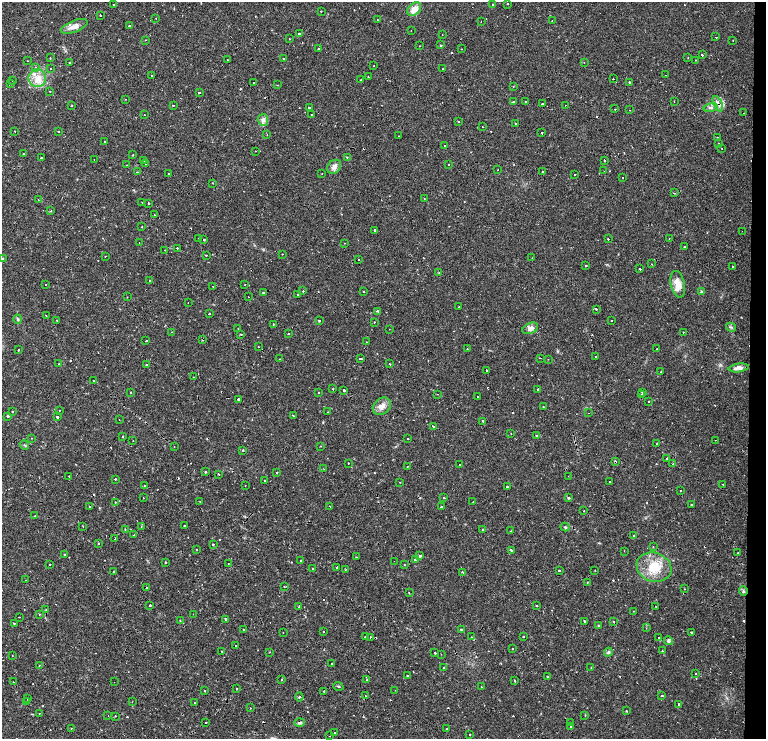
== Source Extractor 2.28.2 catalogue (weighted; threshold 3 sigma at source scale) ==
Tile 8 of 4 x 3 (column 4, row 2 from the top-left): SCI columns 4869-6396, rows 1608-3081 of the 6634 x 4695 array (HDU 1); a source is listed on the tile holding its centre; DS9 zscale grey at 2 x 2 block average (1 PNG px = mean of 2 x 2 image px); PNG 768 x 741 px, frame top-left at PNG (2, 2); each listed source drawn as its Kron ellipse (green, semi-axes under 4 px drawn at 4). Shown black and unused: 3% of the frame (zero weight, under 2 of 4 exposures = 5% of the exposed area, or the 3 px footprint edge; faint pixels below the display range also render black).
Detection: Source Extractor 2.28.2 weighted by HDU 2 'WHT'; one run over the whole footprint, this tile lists its part. Background 0.0253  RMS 0.0041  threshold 0.0185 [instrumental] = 3 sigma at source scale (4.5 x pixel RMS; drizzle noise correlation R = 1.50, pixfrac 1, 0.0396/0.0396 arcsec/px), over >= 5 px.
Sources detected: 412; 39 cosmic-ray / hot-pixel residue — neither listed nor drawn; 3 inside a brighter listed object's ellipse — not listed separately; the other 370 listed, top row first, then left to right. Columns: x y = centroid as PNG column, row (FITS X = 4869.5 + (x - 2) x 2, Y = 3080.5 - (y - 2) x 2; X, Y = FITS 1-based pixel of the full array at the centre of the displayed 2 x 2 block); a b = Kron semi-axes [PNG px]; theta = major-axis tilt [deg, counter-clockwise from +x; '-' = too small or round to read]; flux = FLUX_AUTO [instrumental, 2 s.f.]
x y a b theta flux
507 4 2 2 - 1.5
114 5 2 2 - 1.7
493 5 2 2 - 2.5
414 9 8 5 44 9.5
321 11 2 2 - 0.8
100 15 2 2 - 3.6
156 18 2 2 - 0.52
378 20 2 2 - 0.55
481 21 2 2 - 0.42
552 21 2 2 - 4.9
129 25 2 2 - 2.3
74 26 14 5 22 6.8
411 31 2 2 - 0.38
300 34 3 2 - 2.7
442 34 2 2 - 0.41
716 37 2 2 - 1.2
289 39 2 2 - 2.6
145 40 3 2 - 0.71
733 40 2 2 - 0.34
441 45 2 2 - 0.63
419 46 2 2 - 0.37
318 48 2 2 - 4.4
462 49 2 2 - 0.39
702 55 2 2 - 3.3
50 58 2 2 - 1.2
284 58 2 2 - 1.6
688 58 2 2 - 0.49
227 60 2 2 - 2.3
695 60 2 2 - 0.37
28 61 2 2 - 1.2
70 62 2 2 - 1
584 63 2 2 - 0.37
374 66 2 2 - 0.71
35 67 2 2 - 1.3
50 68 2 2 - 3.3
443 69 2 2 - 0.7
151 75 2 2 - 1.9
666 75 2 2 - 1.9
368 77 2 2 - 0.42
37 78 9 8 - 10
613 79 2 2 - 0.82
361 80 2 2 - 0.48
13 81 2 2 - 1
629 82 2 2 - 2.7
253 83 2 2 - 3.4
11 84 2 2 - 0.64
277 85 2 2 - 0.61
513 87 2 2 - 0.5
50 91 2 2 - 1.3
199 93 3 2 - 0.86
125 99 2 2 - 0.34
674 101 2 2 - 0.4
513 102 2 2 - 2.5
526 102 2 2 - 12
542 104 2 2 - 46
718 104 8 3 -65 3.2
72 105 2 2 - 0.96
173 105 2 2 - 2.5
565 105 2 2 - 0.61
711 107 7 4 15 2.7
309 108 2 2 - 5.9
615 109 2 2 - 0.61
629 110 2 2 - 0.82
744 113 2 2 - 2.4
144 115 2 2 - 0.94
311 115 2 2 - 0.7
263 120 6 5 - 4
459 121 2 2 - 0.6
516 124 2 2 - 3.2
483 127 2 2 - 0.85
15 131 2 2 - 1.6
58 131 2 2 - 2.2
542 133 2 2 - 0.89
267 134 3 2 - 0.63
399 136 2 2 - 0.28
717 137 2 2 - 1.1
105 142 2 2 - 0.94
719 143 2 2 - 0.82
444 146 2 2 - 2.8
722 148 2 2 - 0.48
255 151 2 2 - 0.93
24 154 2 2 - 0.87
133 154 2 2 - 0.39
347 157 2 2 - 1.4
41 158 2 2 - 12
94 160 2 2 - 0.48
604 160 2 2 - 2.3
144 161 2 2 - 0.41
145 164 2 2 - 1.8
127 165 2 2 - 0.61
449 165 2 2 - 3.2
334 167 8 6 45 4.7
498 170 2 2 - 0.32
604 171 2 2 - 1.1
137 172 2 2 - 15
542 172 2 2 - 7.3
168 174 2 2 - 1.4
322 174 2 2 - 0.42
575 174 2 2 - 2.8
623 177 2 2 - 0.7
213 183 2 2 - 0.42
674 193 3 2 - 0.66
424 198 2 2 - 0.44
38 200 2 2 - 0.47
142 202 2 2 - 0.44
148 203 2 2 - 2.9
51 211 2 2 - 0.69
154 215 2 2 - 1.4
142 227 2 2 - 0.47
375 230 2 2 - 2.7
742 231 2 2 - 1.5
199 238 2 2 - 5.4
669 238 2 2 - 1.6
608 239 2 2 - 2.3
204 240 2 2 - 2.4
139 243 2 2 - 0.73
344 243 2 2 - 0.38
684 247 2 2 - 4
177 248 2 2 - 2.3
165 250 2 2 - 0.68
282 254 2 2 - 0.38
206 255 2 2 - 0.58
105 256 2 2 - 0.72
532 258 2 2 - 0.3
2 259 3 2 - 0.78
358 259 2 2 - 0.5
652 264 2 2 - 2.2
586 266 2 2 - 2.5
733 266 2 2 - 1.1
640 269 2 2 - 4.4
439 273 2 2 - 0.83
150 280 2 2 - 1.2
245 284 2 2 - 1.2
678 284 13 7 -78 13
46 285 2 2 - 0.57
213 287 2 2 - 1.5
303 291 2 2 - 0.66
364 291 2 2 - 1.2
263 292 2 2 - 1.9
702 292 4 4 - 1.3
298 294 2 2 - 0.8
127 297 2 2 - 0.38
248 297 2 2 - 1.1
188 303 2 2 - 0.72
459 307 2 2 - 0.46
596 309 3 2 - 2
378 311 2 2 - 3
209 313 2 2 - 2.3
46 316 2 2 - 0.45
18 319 4 3 - 1.4
57 320 2 2 - 0.79
319 320 3 2 - 0.63
612 321 2 2 - 0.75
374 322 2 2 - 1.8
273 324 2 2 - 2.1
731 327 5 2 - 1.1
238 328 2 2 - 0.48
530 328 8 5 22 5.8
389 329 2 2 - 0.79
172 332 2 2 - 0.36
683 332 2 2 - 0.93
288 333 2 2 - 1.8
241 334 2 2 - 1.1
203 340 3 2 - 0.49
146 341 2 2 - 3.4
367 342 2 2 - 0.86
258 347 2 2 - 0.37
467 349 2 2 - 0.51
657 349 2 2 - 1.2
18 350 2 2 - 1
595 357 2 2 - 3.3
540 358 2 2 - 1.3
280 359 2 2 - 0.3
360 359 2 2 - 5.2
548 359 2 2 - 0.45
59 364 2 2 - 0.87
390 364 2 2 - 1.6
146 365 2 2 - 1.3
739 368 10 4 8 5.2
486 370 2 2 - 4.5
661 372 2 2 - 0.44
194 377 2 2 - 0.79
93 381 2 2 - 1.4
333 389 2 2 - 3
538 389 2 2 - 2.4
344 390 2 2 - 27
131 392 2 2 - 0.67
318 392 2 2 - 0.39
642 392 2 2 - 2.2
437 394 2 2 - 0.62
641 394 2 2 - 1.3
477 396 2 2 - 1.2
238 399 2 2 - 7.5
649 401 2 2 - 0.58
382 406 10 7 38 6.6
543 407 2 2 - 0.44
59 410 2 2 - 0.32
12 412 2 2 - 2.6
328 412 2 2 - 0.55
589 413 2 2 - 0.62
8 416 2 2 - 7.8
293 416 2 2 - 0.57
57 417 2 2 - 2.8
119 420 2 2 - 0.34
483 421 2 2 - 6.4
433 426 2 2 - 2
511 433 2 2 - 0.37
536 435 2 2 - 0.9
123 437 2 2 - 1.1
32 438 2 2 - 0.41
408 438 2 2 - 2.8
715 440 2 2 - 0.3
133 441 2 2 - 0.43
657 443 2 2 - 2.6
24 445 5 2 - 0.92
174 446 2 2 - 0.39
320 446 2 2 - 0.49
243 450 2 2 - 0.9
666 458 2 2 - 1.5
615 461 2 2 - 3.8
348 463 2 2 - 0.61
673 464 3 2 - 0.4
460 465 2 2 - 1.7
407 466 2 2 - 0.44
324 469 2 2 - 1.3
205 472 2 2 - 2.8
277 472 2 2 - 0.94
219 474 2 2 - 1
69 476 2 2 - 1.1
568 476 2 2 - 0.29
115 479 2 2 - 2.1
264 481 2 2 - 1.4
400 482 2 2 - 0.46
610 482 2 2 - 0.97
723 484 2 2 - 1.4
144 486 2 2 - 0.71
245 486 2 2 - 0.38
507 487 2 2 - 3.2
680 491 2 2 - 0.44
444 497 2 2 - 1
143 498 2 2 - 1
568 498 2 2 - 1.7
115 502 2 2 - 1.3
200 502 2 2 - 0.5
473 502 2 2 - 0.67
691 504 2 2 - 1.8
90 506 2 2 - 0.55
330 507 3 2 - 0.71
442 507 2 2 - 1.4
584 511 2 2 - 0.62
35 516 2 2 - 0.5
184 525 2 2 - 1.5
83 526 2 2 - 0.43
141 526 2 2 - 0.65
565 527 4 3 - 1.2
125 529 2 2 - 0.73
483 530 3 2 - 0.83
511 531 2 2 - 0.52
134 535 2 2 - 0.47
634 536 2 2 - 0.86
115 538 2 2 - 1.9
98 543 2 2 - 1.6
213 545 2 2 - 1.7
653 547 2 2 - 0.48
197 549 2 2 - 1.8
512 550 4 2 - 12
624 551 2 2 - 0.78
738 553 2 2 - 0.41
65 554 2 2 - 0.59
420 556 3 2 - 10
356 557 2 2 - 0.56
416 559 2 2 - 5.2
301 561 2 2 - 2.2
394 561 2 2 - 0.32
165 562 2 2 - 0.57
228 563 2 2 - 1.3
50 564 2 2 - 0.67
404 565 2 2 - 0.44
337 567 2 2 - 2.4
654 567 18 14 -19 27
312 569 2 2 - 0.64
345 570 2 2 - 0.52
595 570 2 2 - 0.92
114 571 2 2 - 1.2
559 571 2 2 - 3.1
463 572 2 2 - 2.2
26 580 2 2 - 0.65
588 582 2 2 - 0.55
284 586 3 2 - 0.62
147 587 2 2 - 4.2
684 589 2 2 - 1
743 591 4 4 - 1.7
409 593 2 2 - 0.57
150 606 2 2 - 4.1
299 606 2 2 - 6.6
537 606 2 2 - 1.1
656 606 2 2 - 0.36
46 610 3 2 - 0.93
633 611 2 2 - 1.3
39 614 2 2 - 0.54
193 614 2 2 - 0.34
19 617 2 2 - 0.75
226 619 2 2 - 16
180 621 2 2 - 0.62
585 622 3 2 - 0.69
613 622 2 2 - 1.3
14 623 2 2 - 2.1
598 625 2 2 - 1.9
646 628 2 2 - 0.42
243 629 2 2 - 0.78
461 629 2 2 - 1.8
283 632 2 2 - 2.2
323 632 2 2 - 0.91
691 632 2 2 - 3.3
365 637 2 2 - 1.1
370 637 2 2 - 0.97
472 637 2 2 - 0.39
523 637 2 2 - 4.1
659 638 2 2 - 2.6
669 641 4 4 - 2.1
236 646 2 2 - 0.8
512 649 2 2 - 1.4
222 651 2 2 - 0.47
663 651 2 2 - 0.54
269 652 2 2 - 0.43
608 652 4 3 - 1.3
435 653 2 2 - 2.5
441 654 2 2 - 0.55
12 656 2 2 - 0.36
332 663 2 2 - 1.7
40 665 2 2 - 0.61
444 668 2 2 - 3.5
591 668 2 2 - 0.43
695 674 2 2 - 1.2
407 675 2 2 - 1.5
548 676 2 2 - 3.3
281 679 3 2 - 0.48
367 680 2 2 - 0.77
515 681 2 2 - 2
13 682 2 2 - 2
114 682 2 2 - 0.34
338 686 5 2 - 0.92
481 686 2 2 - 1.1
237 689 2 2 - 0.81
395 690 2 2 - 0.31
204 691 2 2 - 1.6
324 691 2 2 - 1.3
662 695 3 2 - 0.69
365 696 2 2 - 0.33
299 697 4 3 - 1.7
28 699 2 2 - 4.4
26 701 2 2 - 0.49
132 702 2 2 - 0.5
195 703 2 2 - 2.8
679 704 2 2 - 2.6
250 708 2 2 - 0.4
627 711 2 2 - 1.6
39 713 2 2 - 0.64
585 715 2 2 - 0.84
108 716 2 2 - 0.52
115 716 2 2 - 1.4
299 722 5 4 - 1.9
205 723 2 2 - 2
571 723 2 2 - 0.42
571 727 2 2 - 1.5
71 729 2 2 - 0.63
447 729 2 2 - 0.43
334 733 2 2 - 1.9
470 734 2 2 - 1.4
329 736 2 2 - 0.49
Overlapping masked pixels (flux is a lower limit): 10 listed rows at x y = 718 104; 199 238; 204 240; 263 292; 203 340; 615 461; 420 556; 147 587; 684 589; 299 722
Diffuse or blended objects may show on this block-average render without a row.